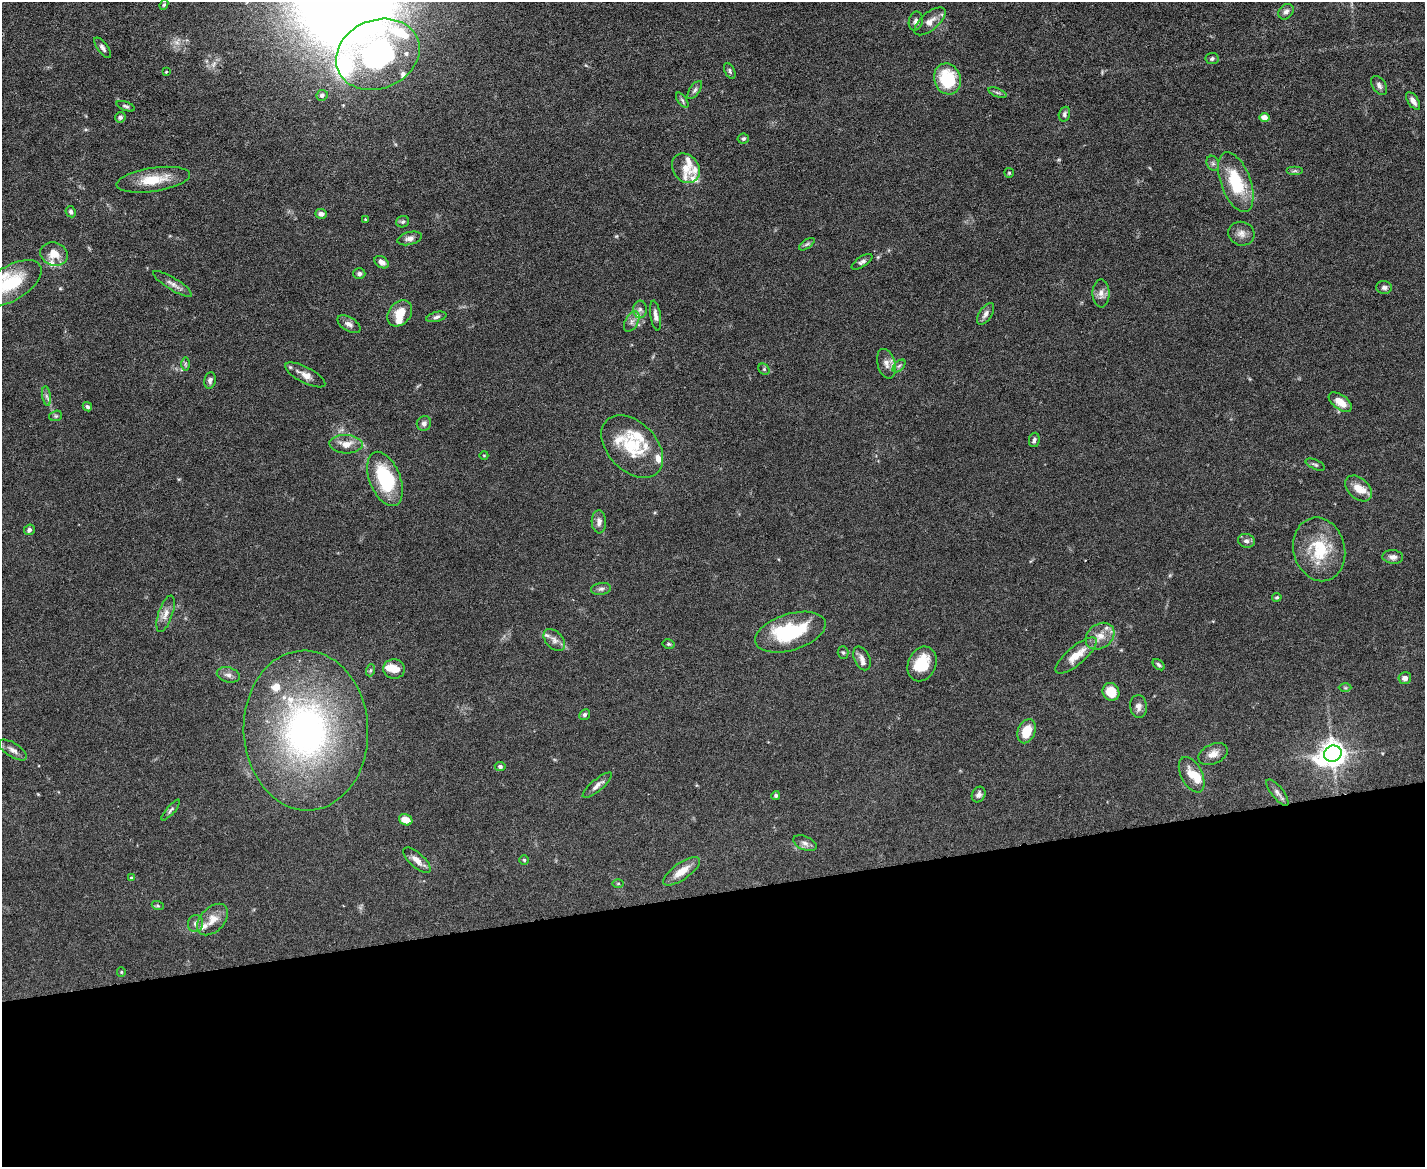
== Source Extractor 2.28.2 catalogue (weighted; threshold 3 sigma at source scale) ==
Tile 11 of 3 x 4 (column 2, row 4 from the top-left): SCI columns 1555-2977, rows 1-1165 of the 4641 x 4660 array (HDU 1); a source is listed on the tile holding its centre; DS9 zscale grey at full resolution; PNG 1427 x 1169 px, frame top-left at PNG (2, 2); each listed source drawn as its Kron ellipse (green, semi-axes under 4 px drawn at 4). Shown black and unused: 23% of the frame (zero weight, under 5 of 9 exposures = <1% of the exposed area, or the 3 px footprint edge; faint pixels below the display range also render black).
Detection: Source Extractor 2.28.2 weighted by HDU 2 'WHT'; one run over the whole footprint, this tile lists its part. Background 0.0828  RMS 0.0041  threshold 0.0169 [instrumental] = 3 sigma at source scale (4.09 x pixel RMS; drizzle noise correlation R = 1.36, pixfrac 0.8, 0.05/0.05 arcsec/px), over >= 5 px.
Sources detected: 137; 1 inside a brighter object's white glare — neither listed nor drawn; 21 inside a brighter listed object's ellipse — not listed separately; the other 115 listed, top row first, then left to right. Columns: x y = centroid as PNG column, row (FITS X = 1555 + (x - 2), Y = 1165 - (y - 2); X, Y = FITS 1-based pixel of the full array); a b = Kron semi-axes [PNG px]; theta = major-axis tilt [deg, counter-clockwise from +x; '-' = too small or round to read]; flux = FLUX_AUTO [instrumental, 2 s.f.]
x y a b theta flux
164 5 5 4 - 0.52
1286 12 9 6 48 1.5
916 21 9 7 75 1.5
930 21 19 9 40 3.3
102 48 12 5 -53 1.2
378 54 43 34 22 63
1212 59 6 5 - 0.82
730 71 8 5 -63 0.77
166 72 3 3 - 0.33
947 79 16 13 -71 18
1379 85 10 6 -56 1.3
695 90 10 5 56 1
997 93 9 3 -21 0.7
322 95 6 5 - 0.93
682 100 9 4 -55 0.76
1413 101 10 5 -57 2
126 106 10 4 -20 0.82
1064 114 7 5 71 0.94
120 117 5 5 - 1
1264 118 5 4 - 4.1
743 139 5 5 - 0.73
1213 163 8 6 -68 1
686 168 16 13 -54 4.6
1295 171 8 4 0 0.7
1009 173 5 4 - 0.51
153 180 37 12 9 9.9
1236 182 31 15 -70 19
71 212 6 5 - 0.89
321 214 6 5 - 1.6
366 220 4 4 - 0.52
403 222 6 5 - 0.76
1241 234 13 12 - 2.6
410 238 12 6 13 1.7
807 244 9 4 35 0.82
54 254 14 11 -18 5.2
382 262 8 5 -32 1.5
862 262 12 5 33 1.2
359 274 6 5 - 0.94
11 283 34 17 32 17
172 284 22 6 -31 2.4
1384 287 8 6 -2 1.1
1101 293 14 8 89 2.4
640 309 9 6 89 1.5
400 313 14 10 50 6
986 314 12 6 56 1.7
656 315 15 5 -81 1.9
436 317 10 5 14 1.1
632 321 11 6 61 1.9
349 324 13 7 -31 1.8
185 364 7 4 -90 0.68
886 364 15 9 -74 2.7
899 366 8 4 45 0.93
764 369 6 5 - 0.64
305 375 22 8 -27 3.3
210 380 8 5 80 1.2
46 396 9 4 -80 1.1
1340 402 13 7 -37 5.2
87 407 5 4 - 0.81
56 416 6 5 - 0.63
424 423 7 7 - 1.4
1034 440 7 5 80 1
346 444 17 9 -3 4.4
632 446 37 24 -46 18
484 455 4 3 - 0.28
1315 465 10 4 -23 0.77
385 479 29 15 -68 24
1358 488 15 10 -44 4.8
599 522 11 7 -88 2
29 530 5 5 - 1.3
1246 541 8 7 - 1.4
1319 549 32 25 -75 17
1393 557 10 7 -4 1.8
601 589 10 6 8 1.1
1277 597 5 4 - 0.52
165 614 19 7 72 2.8
790 632 36 18 17 28
1100 636 15 12 38 4.5
554 640 13 8 -48 2.2
668 644 6 4 -14 0.59
843 653 6 5 - 0.57
1076 656 26 9 40 6.6
862 658 12 8 -65 2.3
922 664 18 14 65 12
1159 665 7 4 -40 0.72
394 669 11 9 -3 4.3
371 670 6 4 71 0.48
228 675 12 7 -14 1.9
1405 678 6 6 - 1.6
1345 688 6 4 -1 0.5
1111 692 9 8 - 6.6
1138 706 11 8 -85 1.8
585 715 6 5 - 0.87
306 730 80 62 -87 130
1026 731 12 8 67 7.4
13 750 16 7 -33 2.2
1213 754 15 10 24 3.1
1333 754 9 8 - 420
500 766 5 4 - 0.81
1192 775 19 10 -63 5
597 785 18 5 40 2.2
1277 792 16 6 -52 1.6
979 794 8 6 61 1.5
776 795 4 4 - 0.72
171 810 13 3 49 0.84
406 820 7 5 -25 4.6
805 843 12 7 -23 1.6
417 860 17 7 -42 2.8
524 860 5 5 - 0.5
681 871 22 8 35 5.4
131 878 4 4 - 0.44
618 883 6 4 0 0.46
158 906 6 4 -19 0.51
213 920 18 12 46 5
196 924 8 7 - 1.6
121 972 5 4 - 0.43
Isophote crosses this tile's border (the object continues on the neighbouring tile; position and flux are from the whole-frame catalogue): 1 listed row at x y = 11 283